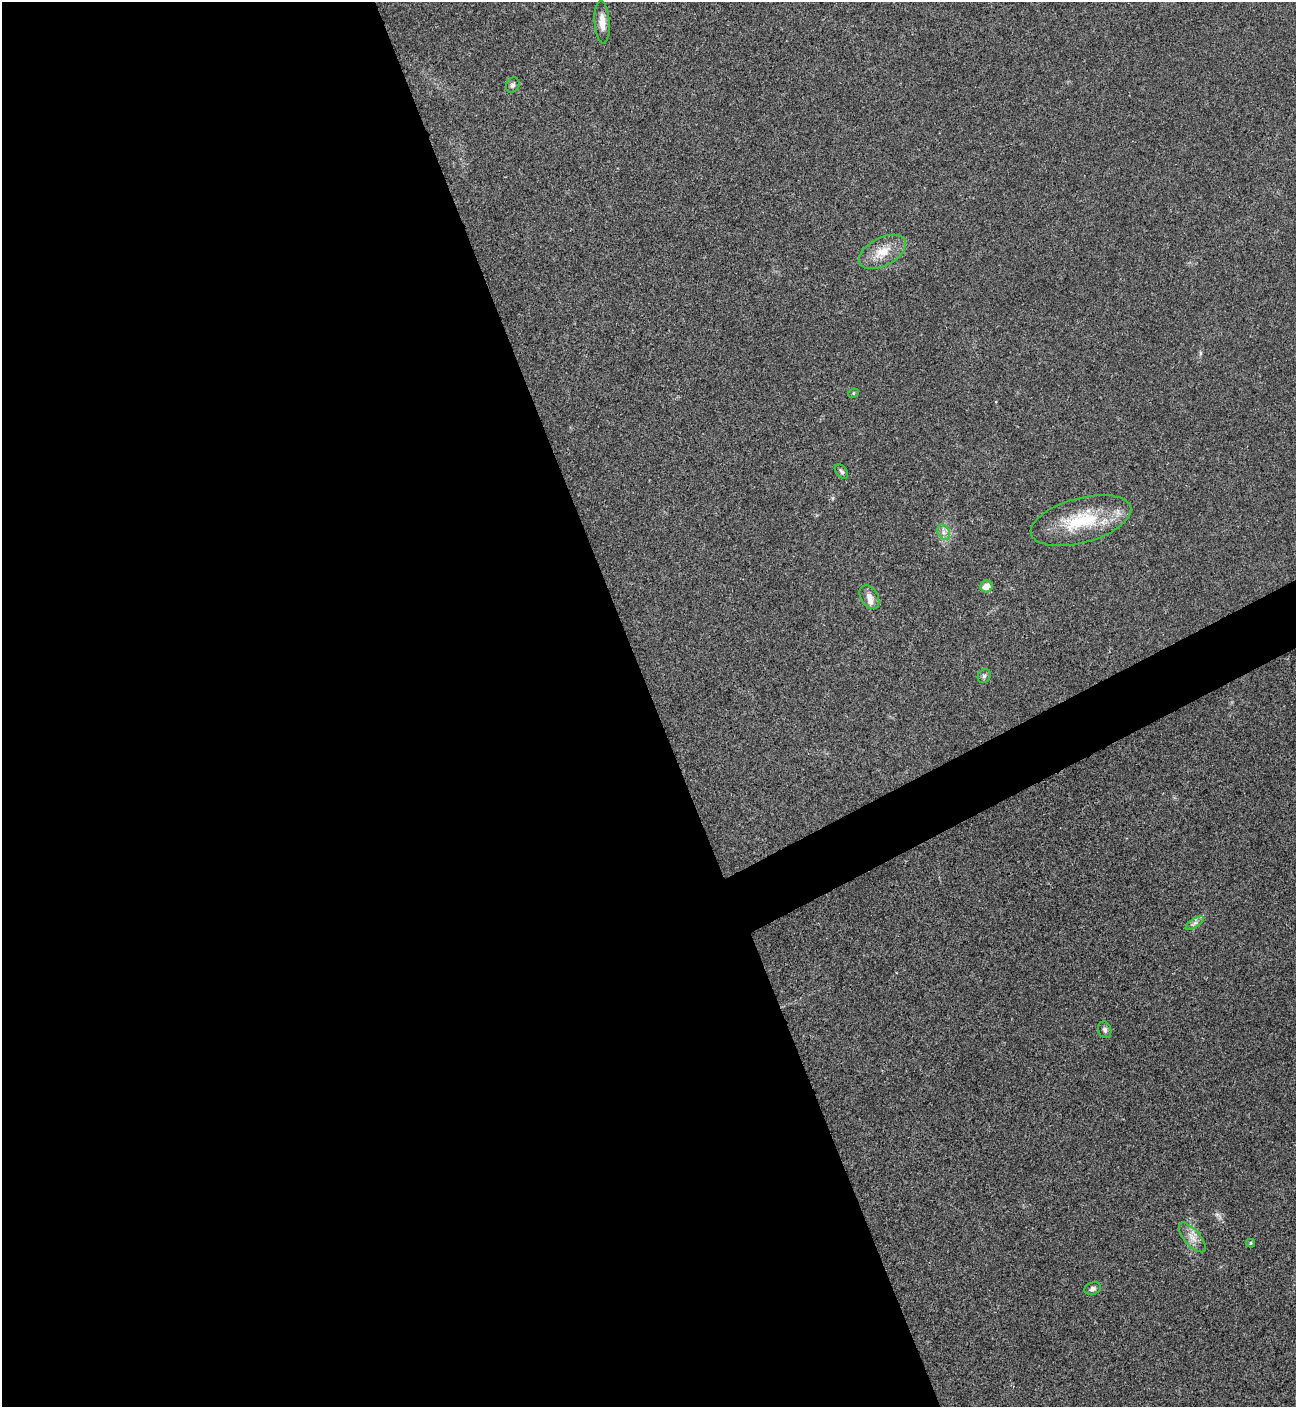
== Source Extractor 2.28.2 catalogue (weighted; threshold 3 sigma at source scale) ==
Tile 9 of 4 x 4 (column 1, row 3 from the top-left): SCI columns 288-1581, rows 1412-2816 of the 5621 x 5633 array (HDU 1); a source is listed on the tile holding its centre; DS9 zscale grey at full resolution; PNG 1298 x 1409 px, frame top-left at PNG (2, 2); each listed source drawn as its Kron ellipse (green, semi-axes under 4 px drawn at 4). Shown black and unused: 53% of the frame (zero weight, under 3 of 4 exposures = <1% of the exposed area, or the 3 px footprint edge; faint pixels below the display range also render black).
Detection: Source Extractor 2.28.2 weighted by HDU 2 'WHT'; one run over the whole footprint, this tile lists its part. Background 0.0209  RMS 0.0041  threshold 0.0185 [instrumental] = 3 sigma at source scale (4.5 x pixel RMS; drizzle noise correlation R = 1.50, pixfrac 1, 0.05/0.05 arcsec/px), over >= 5 px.
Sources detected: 16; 1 inside a brighter listed object's ellipse — not listed separately; the other 15 listed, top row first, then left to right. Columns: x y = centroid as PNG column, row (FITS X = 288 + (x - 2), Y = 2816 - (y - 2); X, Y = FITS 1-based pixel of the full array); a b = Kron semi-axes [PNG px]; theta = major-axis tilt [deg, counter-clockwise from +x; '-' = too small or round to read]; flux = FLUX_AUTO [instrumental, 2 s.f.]
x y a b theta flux
602 22 21 7 -86 4.2
513 85 8 6 61 0.97
882 252 25 14 28 8
853 393 5 4 - 0.6
841 471 8 5 -51 1
1081 521 52 22 15 25
944 532 8 5 -62 1.6
986 586 6 6 - 4
869 597 13 8 -60 3
984 676 7 6 - 0.96
1195 923 10 4 33 1.3
1105 1030 8 6 -72 1.2
1192 1237 18 8 -49 3.8
1251 1243 4 4 - 0.52
1093 1289 8 6 17 1.2